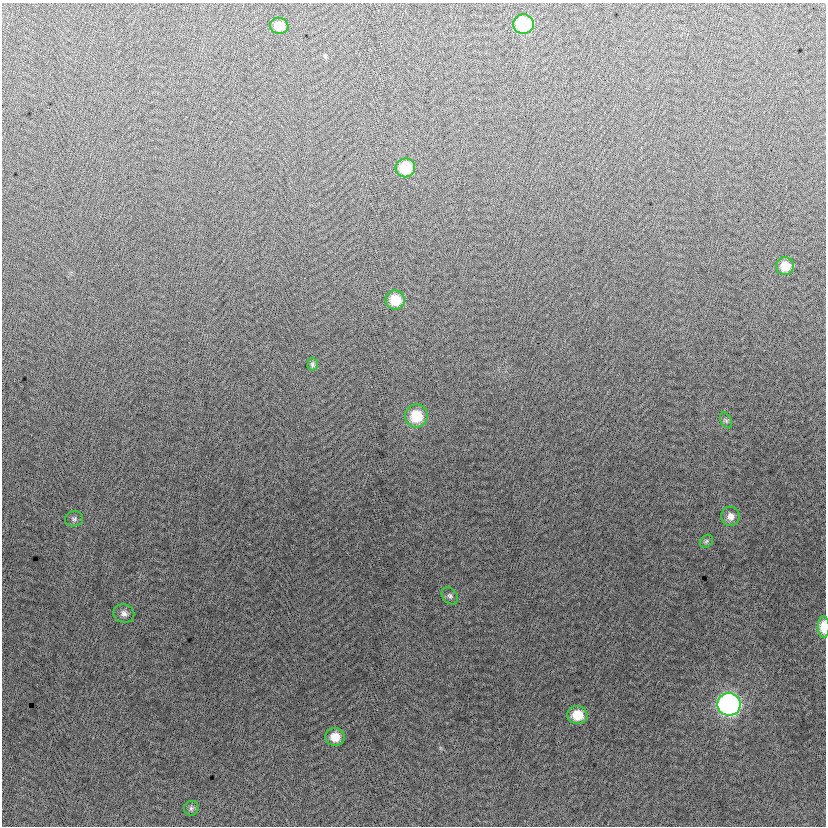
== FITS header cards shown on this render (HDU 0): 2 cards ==
NAXIS1  =                  824
NAXIS2  =                  824

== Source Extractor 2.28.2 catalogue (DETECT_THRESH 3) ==
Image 824 x 824 px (HDU 0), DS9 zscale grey, 1 PNG px = 1 image px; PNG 828 x 828 px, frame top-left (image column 1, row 824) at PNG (2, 3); each listed source drawn as its Kron ellipse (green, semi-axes under 4 px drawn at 4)
Background -8.54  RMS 13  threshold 37.6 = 3 sigma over >= 5 px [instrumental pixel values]
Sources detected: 18; all 18 listed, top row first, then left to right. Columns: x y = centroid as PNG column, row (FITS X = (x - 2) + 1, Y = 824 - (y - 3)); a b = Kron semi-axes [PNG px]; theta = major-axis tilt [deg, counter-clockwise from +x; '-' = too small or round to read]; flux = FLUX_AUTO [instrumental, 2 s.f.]
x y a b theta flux
524 24 10 9 - 62000
279 26 9 8 - 12000
405 168 10 9 - 27000
785 266 9 9 - 13000
395 300 10 9 - 20000
312 364 7 5 86 2000
416 416 11 11 - 27000
726 421 8 5 -62 1600
730 516 10 9 - 5800
74 519 9 7 15 2600
706 541 7 6 - 1800
450 596 9 7 -48 2600
124 613 10 9 - 4500
824 627 11 6 -90 16000
729 704 11 11 - 280000
577 715 10 9 - 19000
335 737 9 9 - 12000
191 808 7 7 - 2200
At the frame edge (FLAGS 8, measured only in part): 1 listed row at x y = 824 627